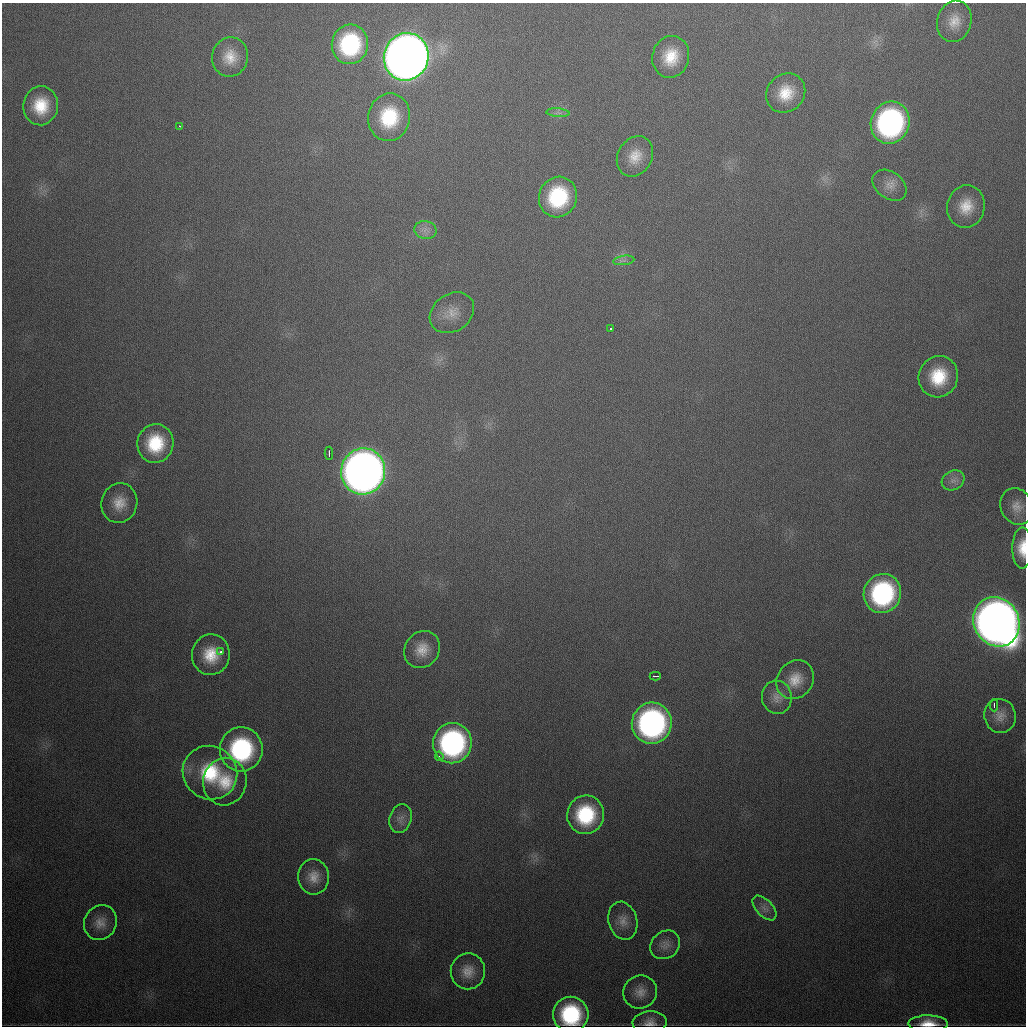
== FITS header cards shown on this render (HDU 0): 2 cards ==
NAXIS1  =                 1024
NAXIS2  =                 1024

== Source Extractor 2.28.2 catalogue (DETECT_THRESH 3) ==
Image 1024 x 1024 px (HDU 0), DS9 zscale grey, 1 PNG px = 1 image px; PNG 1028 x 1028 px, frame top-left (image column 1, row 1024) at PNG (2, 3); each listed source drawn as its Kron ellipse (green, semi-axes under 4 px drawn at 4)
Background 529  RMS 18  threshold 54.3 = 3 sigma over >= 5 px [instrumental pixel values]
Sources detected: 55; all 55 listed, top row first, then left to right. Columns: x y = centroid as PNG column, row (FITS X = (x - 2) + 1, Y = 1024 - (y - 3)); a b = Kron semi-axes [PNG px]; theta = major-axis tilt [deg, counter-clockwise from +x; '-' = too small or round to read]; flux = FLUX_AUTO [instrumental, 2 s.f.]
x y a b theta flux
954 21 21 17 73 2.3e+04
350 44 20 18 78 1.3e+05
230 57 20 18 80 2.7e+04
406 57 24 22 73 2.8e+06
671 57 21 18 75 4.0e+04
786 93 21 18 46 3.8e+04
41 106 19 17 83 4.6e+04
558 113 12 4 -4 4.4e+03
389 117 24 21 79 7.7e+04
890 123 21 19 70 3.3e+05
179 126 3 3 - 1.8e+03
635 156 21 17 60 2.6e+04
890 185 19 13 -37 1.5e+04
558 197 20 19 - 1.0e+05
966 207 21 19 77 3.2e+04
425 230 11 8 -13 8.4e+03
624 260 10 4 7 4.6e+03
452 313 24 18 35 2.3e+04
611 329 3 3 - 1.1e+04
938 377 21 19 67 5.7e+04
155 443 19 18 - 6.2e+04
329 453 6 2 89 3.7e+03
363 471 23 22 - 1.8e+06
953 480 12 9 27 8.6e+03
119 503 20 18 77 2.5e+04
1017 506 19 16 -63 1.7e+04
1022 548 20 10 89 2.5e+04
882 593 20 18 66 1.9e+05
996 622 25 22 -62 2.3e+06
422 649 19 17 52 2.4e+04
221 652 3 3 - 6.1e+03
211 655 20 19 - 4.1e+04
655 676 5 2 - 3.0e+03
795 680 20 17 51 2.5e+04
777 697 17 15 -81 1.4e+04
994 705 6 3 -89 3.7e+03
1000 716 17 15 -74 1.5e+04
652 723 20 20 - 3.7e+05
452 743 20 19 - 2.7e+05
241 749 22 21 - 1.8e+05
439 756 5 4 - 2.6e+03
210 773 28 26 -36 9.0e+04
225 782 24 21 77 4.4e+04
586 815 19 18 - 8.9e+04
400 819 15 11 73 9.6e+03
313 877 17 15 -85 1.9e+04
764 908 15 8 -47 8.2e+03
623 921 19 14 -75 1.5e+04
100 923 18 16 62 1.7e+04
665 945 16 13 37 1.1e+04
468 971 18 17 - 2.0e+04
640 992 17 16 - 1.7e+04
571 1015 18 17 - 1.2e+05
650 1023 17 11 2 1.2e+04
928 1024 20 8 0 2.2e+04
At the frame edge (FLAGS 8, measured only in part): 2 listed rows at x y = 1022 548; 928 1024